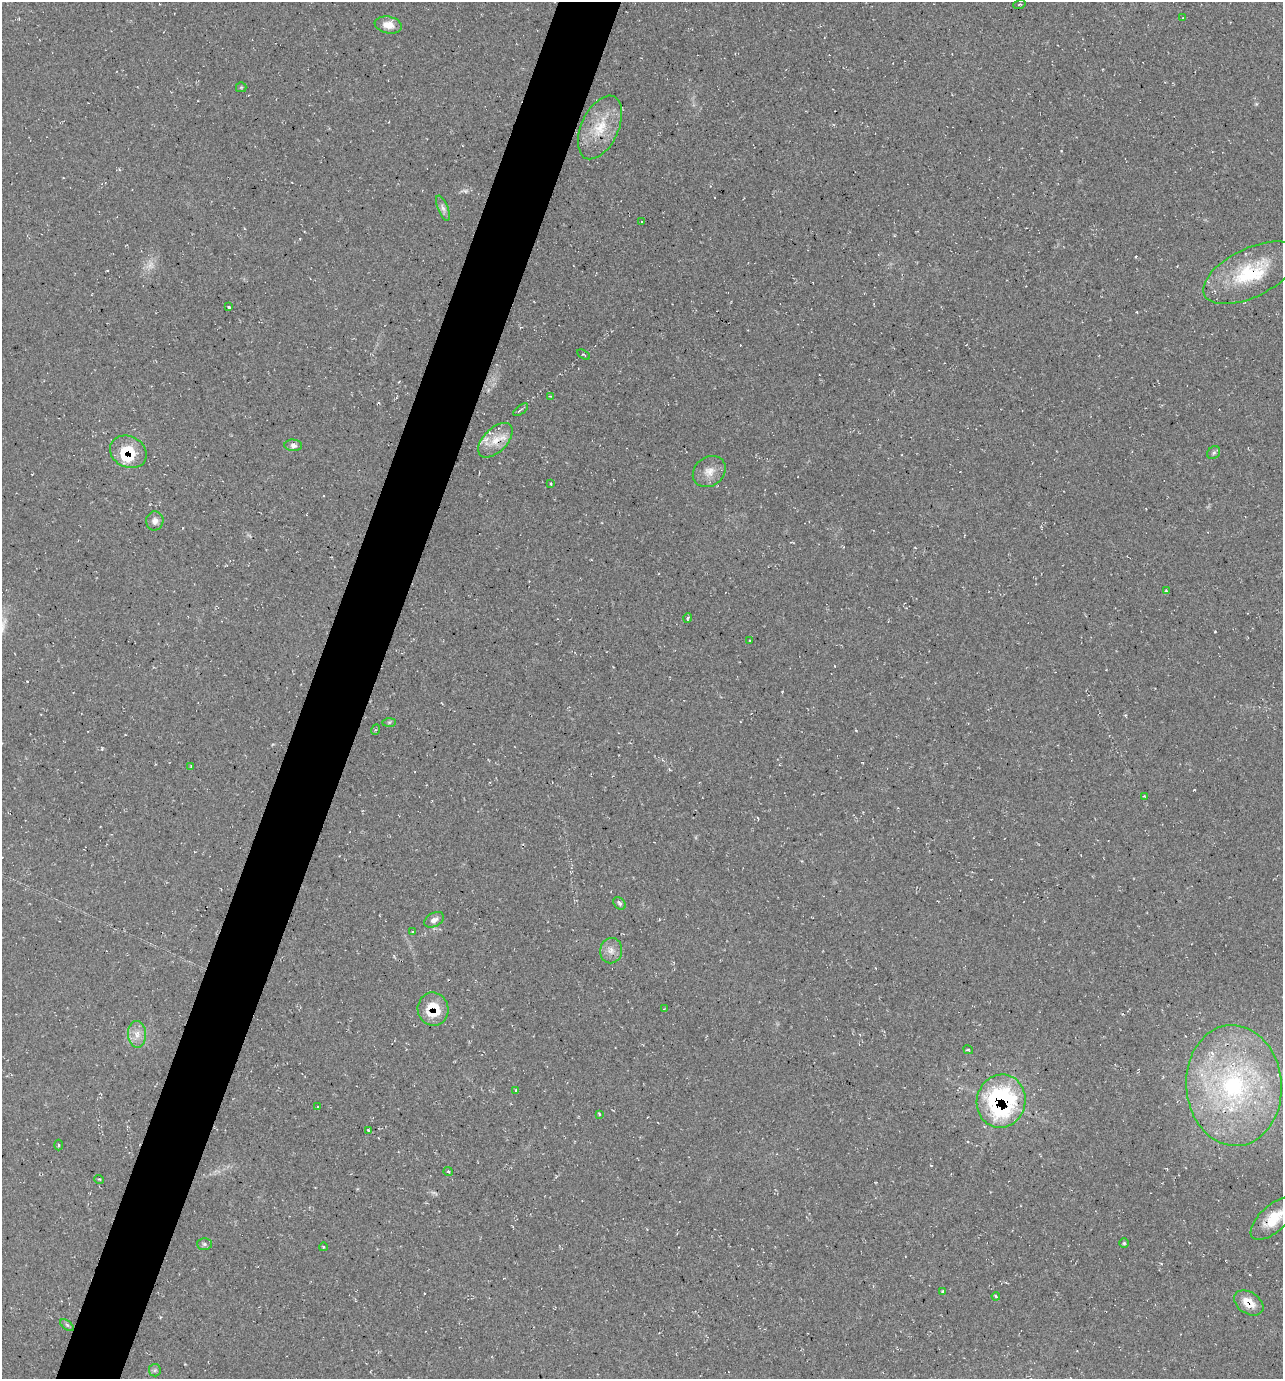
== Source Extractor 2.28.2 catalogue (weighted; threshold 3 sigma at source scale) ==
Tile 7 of 4 x 4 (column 3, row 2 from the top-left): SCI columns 2699-3979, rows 2759-4135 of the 5530 x 5520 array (HDU 1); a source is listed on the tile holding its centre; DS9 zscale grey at full resolution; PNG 1285 x 1381 px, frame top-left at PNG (2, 2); each listed source drawn as its Kron ellipse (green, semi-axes under 4 px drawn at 4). Shown black and unused: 5% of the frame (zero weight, under 2 of 3 exposures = <1% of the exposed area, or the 3 px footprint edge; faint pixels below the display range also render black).
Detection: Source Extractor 2.28.2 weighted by HDU 2 'WHT'; one run over the whole footprint, this tile lists its part. Background 0.244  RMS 0.014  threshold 0.0622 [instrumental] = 3 sigma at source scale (4.5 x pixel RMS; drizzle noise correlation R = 1.50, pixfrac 1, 0.05/0.05 arcsec/px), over >= 5 px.
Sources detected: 58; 2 too faint to see at this stretch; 1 cosmic-ray / hot-pixel residue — neither listed nor drawn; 3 inside a brighter listed object's ellipse — not listed separately; the other 52 listed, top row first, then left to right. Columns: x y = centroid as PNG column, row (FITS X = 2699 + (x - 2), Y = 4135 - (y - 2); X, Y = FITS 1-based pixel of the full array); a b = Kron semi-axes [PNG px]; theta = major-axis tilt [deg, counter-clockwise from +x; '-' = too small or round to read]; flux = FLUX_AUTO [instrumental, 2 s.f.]
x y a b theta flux
1019 4 6 2 14 1.3
1183 18 3 3 - 1.3
388 25 14 8 -10 13
241 87 5 5 - 1.6
600 127 34 18 65 44
443 208 13 5 -69 5.7
641 222 3 2 - 0.95
1251 273 51 24 26 94
229 307 3 3 - 4
584 354 7 2 -31 1.2
550 396 4 2 - 1.1
521 410 9 2 36 1.7
495 440 21 12 45 23
293 445 9 5 -4 6.1
128 452 19 15 -27 47
1214 453 7 6 - 3.1
709 472 17 14 38 16
551 484 4 3 - 1.3
155 521 9 8 - 6.9
1166 591 4 4 - 2.2
688 618 5 3 - 1.6
750 641 3 2 - 1.3
389 722 7 4 1 2
375 730 5 3 - 1.7
191 766 4 3 - 1.3
1144 796 3 3 - 1.2
619 903 7 5 -47 3.1
434 920 10 7 27 6.6
413 932 3 3 - 2.2
611 951 13 11 79 11
433 1009 16 15 - 42
664 1009 4 3 - 1.1
137 1034 13 9 -88 12
968 1050 5 3 - 1.6
1234 1085 60 47 -85 290
516 1090 4 3 - 2.2
1001 1101 27 24 74 250
318 1107 3 2 - 1.4
599 1114 4 3 - 1.7
368 1130 3 2 - 2.4
59 1145 5 3 - 1.5
448 1172 4 3 - 1.8
99 1179 5 3 - 1.2
1274 1218 29 13 42 36
1124 1243 5 5 - 1.9
204 1244 7 6 - 3.1
323 1247 4 3 - 1.1
942 1292 3 3 - 2.4
996 1296 4 3 - 1.4
1249 1303 16 10 -33 25
67 1325 8 4 -36 2.5
155 1370 6 6 - 3
Overlapping masked pixels (flux is a lower limit): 5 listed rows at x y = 128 452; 433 1009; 1001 1101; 1274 1218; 1249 1303
Isophote crosses this tile's border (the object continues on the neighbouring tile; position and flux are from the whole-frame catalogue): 1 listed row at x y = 1274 1218
Unlisted compact peaks at least as high as the median listed source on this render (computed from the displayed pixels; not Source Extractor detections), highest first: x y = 102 748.